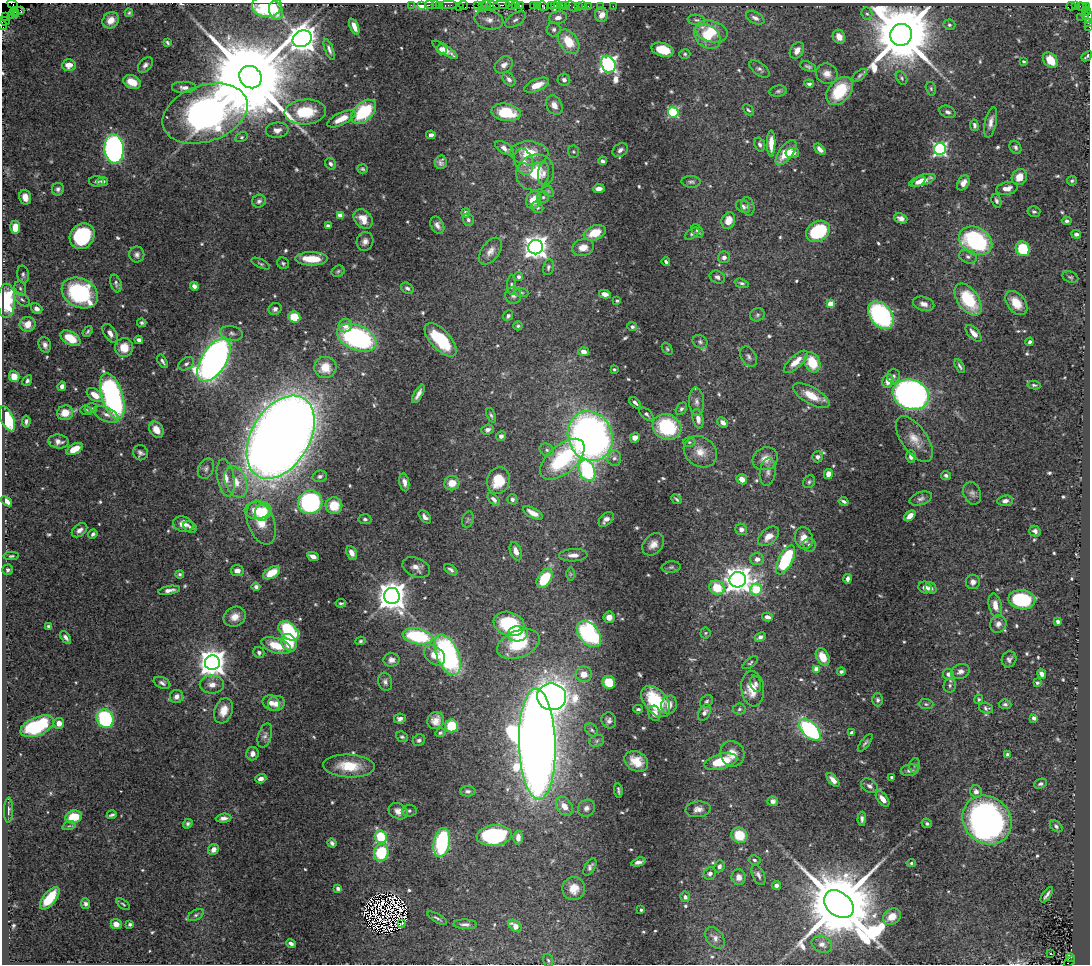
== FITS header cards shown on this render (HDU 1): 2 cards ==
NAXIS1  =                 1088
NAXIS2  =                  962

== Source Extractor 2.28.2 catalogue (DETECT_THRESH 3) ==
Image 1088 x 962 px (HDU 1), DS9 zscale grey, 1 PNG px = 1 image px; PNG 1092 x 966 px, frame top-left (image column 1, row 962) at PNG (2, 3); each listed source drawn as its Kron ellipse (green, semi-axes under 4 px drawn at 4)
Background 1.07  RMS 0.021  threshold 0.0645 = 3 sigma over >= 5 px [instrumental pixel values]
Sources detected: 676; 6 with non-positive FLUX_AUTO (blend fragments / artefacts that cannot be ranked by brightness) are neither listed nor drawn; of the other 670, the 500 brightest by FLUX_AUTO listed and drawn (170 fainter detections omitted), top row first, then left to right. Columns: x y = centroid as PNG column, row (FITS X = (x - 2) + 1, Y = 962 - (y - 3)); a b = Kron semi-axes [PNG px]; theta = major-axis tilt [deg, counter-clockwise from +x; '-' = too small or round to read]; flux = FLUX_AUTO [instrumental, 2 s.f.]
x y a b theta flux
13 4 6 2 -41 32
411 5 3 2 - 40
422 5 3 3 - 87
429 5 2 2 - 45
435 5 2 2 - 100
440 5 3 3 - 88
449 5 8 2 0 97
463 5 5 2 - 95
487 5 3 2 - 69
501 5 8 3 1 400
511 5 5 3 - 87
516 5 4 3 - 170
533 5 3 2 - 81
537 5 3 2 - 91
551 5 2 2 - 170
554 5 3 3 - 170
558 5 3 2 - 110
562 5 3 3 - 89
566 5 4 3 - 140
267 6 15 11 0 110
459 6 2 2 - 33
478 6 4 3 - 100
482 6 3 2 - 130
493 6 6 3 -12 300
520 6 3 3 - 160
543 6 5 3 - 99
572 6 6 2 -34 78
578 6 2 2 - 39
582 6 3 2 - 70
588 6 2 2 - 53
600 6 2 2 - 17
613 6 2 2 - 28
1071 6 4 2 - 640
1075 6 3 3 - 28
1087 6 3 2 - 28
1082 7 5 2 - 20
21 11 4 3 - 49
276 11 9 6 -71 20
1086 11 4 3 - 110
15 12 4 2 - 51
129 13 4 3 - 2.3
867 14 6 5 - 3.2
16 15 3 3 - 27
602 15 7 6 - 11
5 16 3 2 - 24
11 16 2 2 - 5.8
1085 16 2 2 - 20
1089 16 6 3 83 130
1081 17 2 2 - 7.5
558 18 9 6 12 8.3
755 18 10 5 -25 6.9
111 20 9 7 41 15
489 20 14 9 -12 10
515 20 12 6 33 5.3
696 20 9 5 -8 3.3
5 21 5 3 - 83
1089 23 4 2 - 100
2 25 5 2 - 22
949 25 6 5 - 3.1
354 26 9 4 -66 11
1089 27 2 2 - 46
554 29 7 7 - 4.8
711 31 17 10 -14 47
901 35 11 11 - 20000
707 36 15 11 -38 29
839 37 7 6 - 10
302 39 10 8 27 2400
167 42 4 3 - 2.5
568 42 13 9 -54 41
441 49 5 5 - 6.6
329 50 11 4 -69 4.7
445 50 15 4 -34 13
662 50 11 6 -15 37
797 50 9 6 57 11
685 54 5 5 - 2.6
1087 56 6 3 42 2.3
1050 60 9 6 -47 24
1024 62 4 3 - 2.3
608 64 9 7 -65 550
69 65 7 6 - 16
145 65 9 6 49 5.2
504 65 10 7 38 9.1
808 66 8 4 -19 3.5
759 69 11 6 -38 5.2
827 74 11 10 - 11
860 75 8 4 39 3.2
250 77 12 10 -47 47000
902 78 7 5 -55 3.1
509 79 8 5 -52 5.2
564 80 6 6 - 5.1
132 82 9 6 -23 27
809 84 5 4 - 3.8
537 85 13 6 24 21
184 87 12 6 0 8
931 89 7 5 -74 2.8
778 91 9 5 8 3.5
840 91 16 11 50 67
554 105 10 7 -61 11
748 110 6 4 -43 2.4
305 112 21 12 4 64
364 112 15 9 43 95
506 112 15 8 -10 51
673 112 5 5 - 150
948 112 8 6 -21 4.9
205 113 44 28 18 1200
341 119 15 6 25 22
991 122 15 6 78 9.6
974 125 6 4 -81 4.1
277 130 11 7 5 9.3
431 135 5 4 - 5.8
242 137 6 4 27 2.6
771 143 13 4 89 18
760 144 7 5 -70 4.4
1015 147 7 5 -57 3.6
504 148 10 5 -31 7.4
114 149 14 9 -85 570
820 149 7 4 -46 7.4
940 149 6 6 - 330
620 150 8 6 33 5
573 152 6 5 - 2.3
529 153 19 11 -3 36
786 153 15 6 53 31
792 153 7 5 8 10
602 161 4 3 - 3.7
441 162 7 5 79 5.2
524 162 13 9 -71 14
331 164 6 5 - 4.6
362 169 5 4 - 2.5
535 172 19 17 30 46
544 173 11 5 87 6.2
1019 177 8 7 - 19
922 180 13 5 18 15
97 181 7 5 0 3.4
103 181 5 4 - 5.7
1072 181 5 5 - 2.8
691 182 9 5 -2 3.9
919 182 7 4 34 7.5
963 183 8 5 59 8.9
1007 188 11 6 13 11
58 189 6 6 - 4.4
599 189 6 4 4 8.4
548 191 7 4 -45 2.5
25 197 7 5 -76 10
543 197 6 6 - 3.5
533 200 9 7 65 24
259 201 7 6 - 4.3
996 201 7 4 -71 3.7
743 206 8 5 -39 6.5
748 206 9 6 -78 5.1
537 207 6 5 - 3.4
1034 211 6 5 - 3.3
466 213 4 4 - 5.4
340 215 4 4 - 14
901 218 7 4 -21 6.5
363 219 11 8 -47 18
468 220 6 5 - 3.7
728 221 9 6 70 19
1067 221 5 4 - 3.3
437 225 9 6 -62 7.1
328 226 4 3 - 5.1
15 227 6 5 - 23
697 231 7 5 -55 3.7
818 231 13 9 33 120
595 233 11 7 22 36
692 234 8 4 36 3.4
1076 234 5 4 - 3.9
82 236 14 12 54 140
365 241 9 8 - 7.5
976 241 17 13 -28 220
536 247 7 7 - 1300
583 248 11 8 13 17
1023 249 7 7 - 63
490 251 15 9 53 11
137 255 8 7 - 5.4
724 257 6 5 - 6.4
968 257 9 6 -21 5.7
312 259 16 6 -1 36
666 262 4 3 - 2.9
283 263 6 5 - 2.6
261 264 10 4 -26 2.6
548 267 8 5 76 3.7
338 271 6 5 - 2.6
23 274 9 5 -82 4.2
518 277 4 4 - 3
717 277 8 6 -24 4.7
1070 277 8 5 -19 2.7
116 283 9 5 -73 4.1
742 283 7 4 -16 3.2
511 285 10 4 90 2.8
194 286 4 4 - 6.1
20 288 7 5 -73 3.1
407 288 7 5 -33 4.3
521 292 7 4 -6 2.5
80 293 19 14 -28 150
605 294 6 4 -12 9.1
513 295 8 8 - 5.9
968 299 18 10 -54 80
22 300 9 5 -37 4.1
6 301 17 9 89 120
617 301 4 3 - 2.3
1016 303 14 9 -52 25
830 304 4 4 - 33
924 304 11 7 -17 9.4
37 309 6 4 -38 6.7
275 309 7 5 33 4.9
757 315 7 6 - 3.4
881 315 15 10 -50 290
508 316 5 4 - 3.6
294 317 6 5 - 46
142 323 4 4 - 2.7
27 324 8 7 - 19
345 326 7 6 - 10
518 326 4 4 - 2.4
632 327 5 4 - 3.4
88 331 6 3 54 2.6
110 333 10 6 -58 7.7
232 333 11 7 -13 6.8
974 333 10 5 -47 10
70 338 11 6 -30 33
357 338 21 12 -22 290
139 340 4 4 - 6.3
441 340 21 9 -47 69
700 342 8 6 -30 3.9
1030 342 4 3 - 3.6
45 345 8 6 -72 6.1
124 347 9 9 - 21
667 349 6 4 -52 2.4
584 352 5 4 - 9.8
749 357 11 7 -60 5.7
214 360 24 12 57 1000
162 361 7 4 -58 3.6
796 362 15 6 43 19
812 362 10 7 -66 41
186 364 8 5 32 4.6
960 366 8 3 -62 3.5
325 367 11 10 - 28
614 369 3 3 - 2.3
14 376 6 5 - 18
894 376 7 6 - 4.4
27 381 6 4 59 3.9
888 381 7 5 71 13
1034 385 6 4 -8 2.7
62 386 5 4 - 6.6
418 394 10 3 60 7.2
95 395 9 5 -36 19
911 395 18 15 -18 820
112 396 24 10 -72 330
811 396 20 8 -29 29
696 402 14 7 -87 7.9
635 403 7 4 -44 4.1
91 408 6 5 - 2.7
681 409 7 5 55 3.4
86 410 6 4 -20 3
65 413 8 7 - 24
106 414 13 7 -26 9.3
646 414 9 4 -41 3.4
491 415 8 4 -69 2.8
7 419 13 6 -66 86
698 419 10 5 -77 9.6
26 421 6 3 83 3.7
723 422 6 4 -45 7.1
667 427 15 12 -27 120
156 430 9 6 -53 17
487 430 6 5 - 5.9
501 436 5 5 - 5.4
590 436 25 22 -67 890
281 437 45 29 59 4000
635 438 5 5 - 9.1
914 439 26 12 -55 25
58 441 10 7 -6 9.1
689 442 6 5 - 2.5
75 449 9 5 30 26
547 450 7 6 - 4.2
700 452 17 14 -36 22
140 453 8 7 - 5
911 456 6 4 -88 8
818 457 5 5 - 5.3
614 458 8 7 - 5.3
562 459 27 14 40 140
765 459 13 11 28 15
206 469 11 7 63 5.8
587 470 11 7 -69 170
768 472 14 8 82 7.4
828 474 5 4 - 10
946 475 5 4 - 3.8
320 476 7 5 14 4.7
226 478 19 8 -80 17
742 479 5 5 - 11
498 481 13 11 72 39
236 482 16 10 -68 24
404 482 9 4 -80 8.2
809 482 7 5 57 3.1
452 483 7 7 - 19
972 493 11 8 -69 7.1
494 499 7 4 -46 5.1
512 499 5 5 - 4.1
676 499 6 2 -42 2.4
921 499 11 6 19 5.9
7 501 6 4 -38 11
844 501 5 3 - 3.4
1005 501 8 5 6 6.4
310 502 12 11 - 230
334 506 8 8 - 37
257 510 13 8 4 30
263 512 9 8 - 32
533 513 11 5 -29 15
910 516 6 4 43 11
425 517 8 4 -48 5.8
365 519 6 5 - 3.2
468 519 8 5 73 3.2
606 519 9 5 45 8.7
261 523 22 13 -69 32
183 524 10 7 -15 15
190 527 7 5 -33 4.2
741 529 6 5 - 8
79 530 9 5 38 6.7
1035 531 6 5 - 4.7
93 534 5 4 - 3.7
769 536 12 7 40 15
804 538 11 9 -78 14
653 544 12 9 47 12
809 545 6 6 - 4.3
516 551 9 5 -69 11
351 553 7 5 -65 11
573 555 14 6 2 11
11 556 8 4 2 2.7
313 556 6 4 -26 9.9
757 559 7 6 - 8.3
786 560 16 7 62 130
416 567 14 9 -24 11
671 567 9 5 8 3.6
8 570 5 5 - 4.2
451 570 7 4 -35 4
237 571 6 5 - 9.4
272 573 9 5 31 28
180 574 4 4 - 2.8
570 574 7 4 90 2.5
545 579 10 6 57 66
848 579 5 3 - 6.1
738 580 8 7 - 1900
973 582 7 7 - 6.8
256 587 4 4 - 4.6
717 588 8 7 - 40
925 588 7 5 -25 7.1
931 588 6 5 - 4.8
756 589 6 6 - 79
169 590 11 4 10 7.6
392 596 8 7 - 2500
1022 600 13 9 -9 110
341 603 5 3 - 2.5
995 606 12 6 -78 14
235 617 11 9 28 15
609 617 6 5 - 12
767 617 5 4 - 8.3
1058 622 4 4 - 3.7
509 624 16 11 -19 91
998 624 9 8 - 7.8
49 626 4 3 - 2.9
288 631 12 7 -43 130
705 633 5 5 - 2.3
518 634 10 7 10 53
589 634 15 10 -51 240
418 636 15 8 -12 120
66 637 7 4 -52 5.1
760 637 6 4 24 4.9
360 641 5 4 - 2.3
289 643 9 7 -63 49
518 644 22 13 21 59
276 646 15 7 -18 33
259 652 5 5 - 3.4
435 655 12 8 -41 16
448 655 21 11 -67 320
823 657 9 6 -62 20
1009 659 8 7 - 5
391 660 8 6 1 8.4
212 663 7 7 - 2000
750 663 9 4 37 2.6
816 669 4 4 - 22
841 671 4 3 - 2.8
960 671 9 7 25 7.4
584 674 8 8 - 17
948 674 5 5 - 6.6
1042 674 5 4 - 5.5
385 682 9 7 -71 5.5
609 682 6 6 - 44
162 683 9 5 -22 4.7
1037 683 4 3 - 2.5
756 684 8 5 -75 4.6
212 685 12 9 0 13
950 685 7 6 - 3.8
753 689 18 11 -83 28
177 696 7 6 - 8.4
552 697 14 13 - 1500
979 699 5 4 - 2.3
878 700 6 5 - 4.3
656 701 18 11 -51 73
706 701 7 5 46 3
271 703 9 7 -31 9.1
276 703 8 7 - 10
926 704 7 5 -1 3
1005 704 6 4 -7 3.4
669 705 9 7 73 11
986 708 7 5 -17 3.9
638 709 5 3 - 2.8
739 709 6 5 - 3.1
223 711 13 9 70 20
654 713 8 6 -73 11
704 713 9 5 62 7.4
1034 718 4 4 - 6
105 719 9 8 - 180
400 719 6 5 - 5.6
609 720 8 7 - 5.6
436 721 9 8 - 12
59 723 5 5 - 10
37 726 18 9 23 130
451 726 6 6 - 52
592 730 7 5 -47 3.6
810 730 13 7 -45 230
440 733 5 4 - 2.4
852 733 4 4 - 7.8
265 736 12 6 74 5.6
402 737 6 5 - 3.1
419 740 6 5 - 4.2
597 741 7 6 - 3.6
865 743 11 3 53 3.5
537 744 55 18 -88 6000
252 754 7 6 - 7.8
732 754 13 12 - 20
1007 755 4 4 - 3.5
636 761 13 9 -30 24
721 762 17 7 14 54
915 765 7 5 75 2.8
349 766 26 11 -3 43
910 770 9 6 11 5
892 777 3 3 - 3.9
261 779 6 4 19 5.6
833 780 8 4 -48 8.5
1040 784 7 4 23 3.1
869 786 9 6 -30 5.4
618 790 7 3 -81 3
468 791 7 5 0 4.2
976 792 6 6 - 7.9
883 799 9 5 -51 13
773 801 5 4 - 6.4
564 806 10 7 -55 17
586 808 9 8 - 7
698 809 12 8 6 9.6
8 810 12 4 89 4.7
398 811 10 7 -24 13
409 811 7 6 - 3.4
112 815 5 3 - 3.3
74 817 8 6 10 40
224 818 8 4 5 6.7
862 819 7 4 88 4.2
987 820 26 23 -42 640
927 823 5 4 - 3.6
188 824 5 4 - 3.7
69 826 7 4 17 2.4
1056 826 7 5 -41 3.3
739 835 8 7 - 45
494 836 17 10 4 180
381 837 6 6 - 76
518 837 7 4 -89 7.8
442 842 15 8 79 170
332 843 5 4 - 3.9
213 849 6 5 - 9.6
381 853 8 7 - 74
754 860 6 4 -10 3.1
638 862 7 3 16 5.8
911 863 5 4 - 2.4
719 866 6 5 - 4.5
590 867 10 5 61 5.3
710 873 6 5 - 6.3
758 875 11 6 -65 5.4
739 877 8 7 - 10
776 885 4 4 - 5.8
574 888 11 11 - 21
338 889 4 3 - 4.6
1047 895 9 3 55 4.6
685 897 5 5 - 5.1
50 898 14 6 52 47
86 904 5 4 - 4.4
123 904 8 3 -39 2.3
839 904 16 12 -39 27000
641 910 3 3 - 2.4
196 915 8 5 28 3.3
892 917 9 7 35 20
437 918 11 3 -29 3
402 923 4 3 - 2.4
116 924 5 5 - 12
130 924 4 4 - 2.8
465 924 12 5 -2 5.6
515 926 8 5 -39 12
715 938 12 8 -52 7
291 944 5 3 - 4.4
822 944 10 8 -27 8.9
1050 954 3 3 - 3.4
1070 957 3 3 - 190
548 960 7 5 -71 2.6
1069 962 6 3 36 150
At the frame edge (FLAGS 8, measured only in part): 9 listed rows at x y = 13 4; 267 6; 1089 16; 5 21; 1089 23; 2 25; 1089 27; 1087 56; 1069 962
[170 fainter detections neither listed nor drawn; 6 non-positive-flux detections neither listed nor drawn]